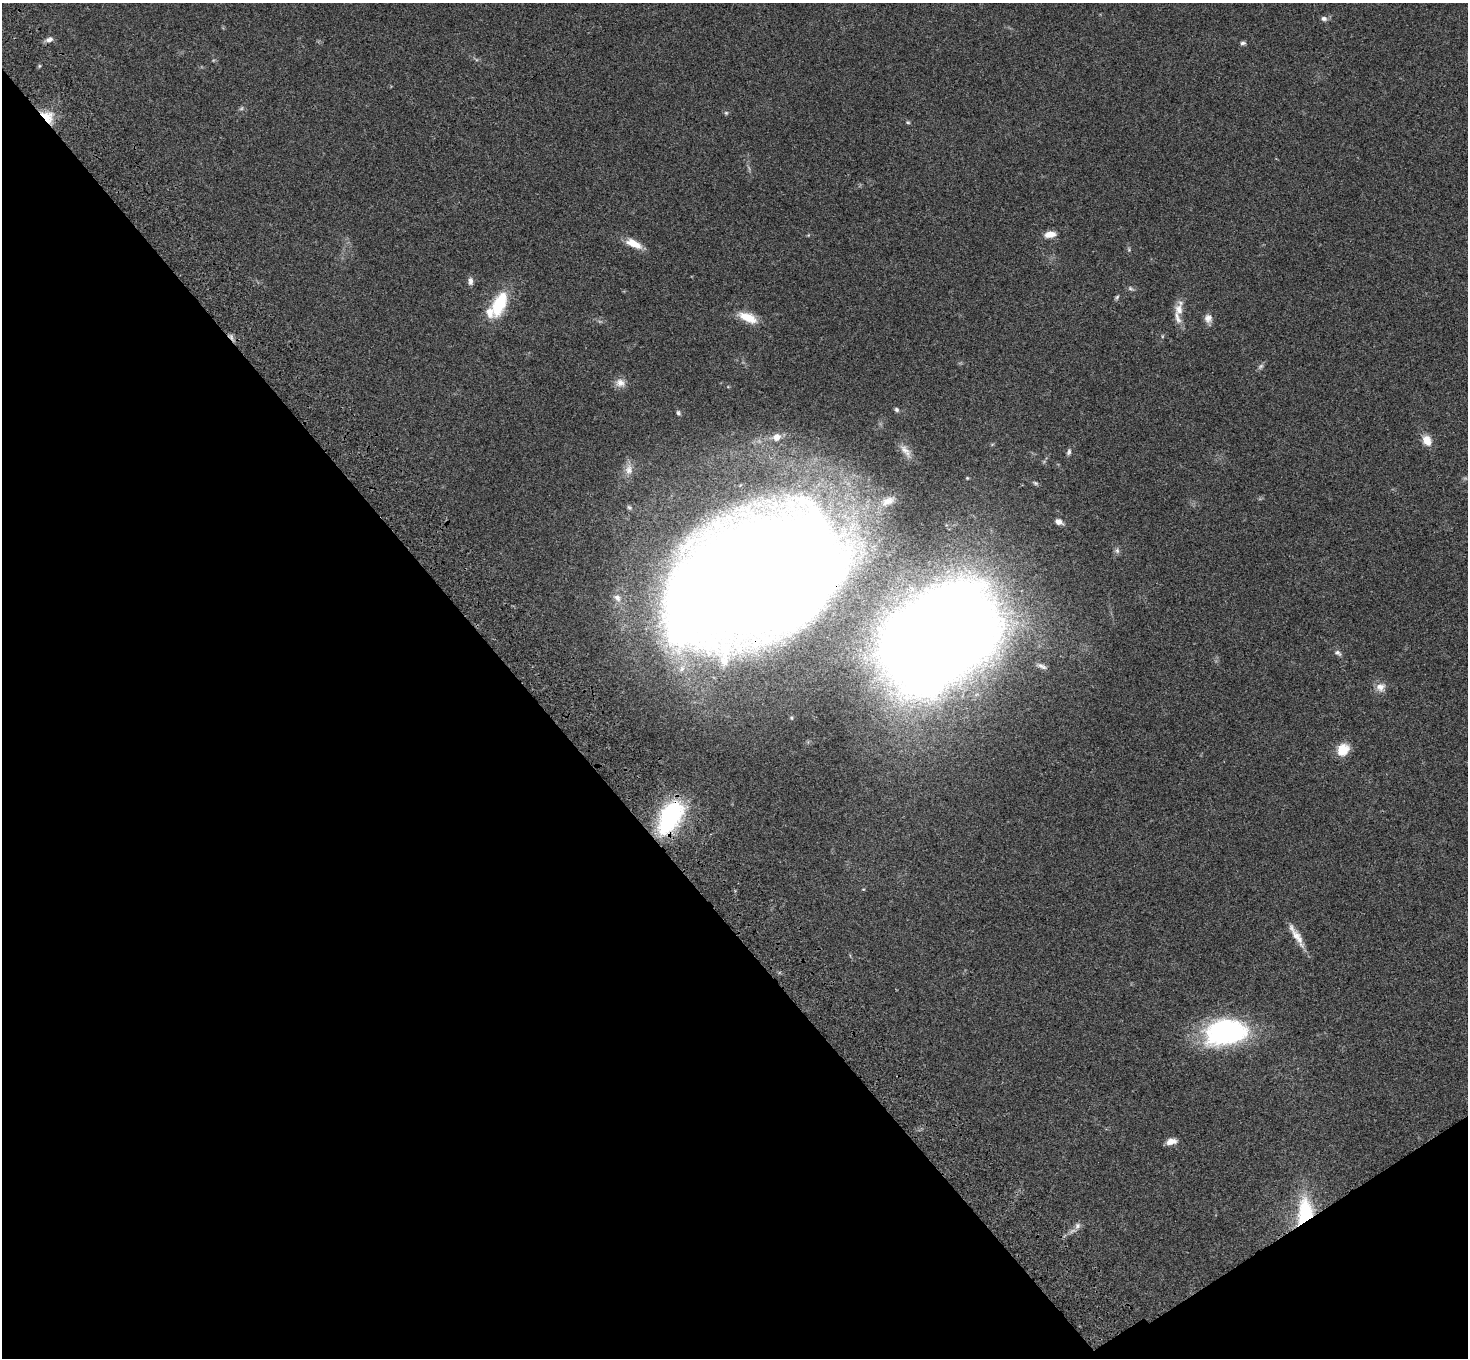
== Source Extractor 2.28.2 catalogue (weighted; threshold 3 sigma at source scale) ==
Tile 14 of 4 x 4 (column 2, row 4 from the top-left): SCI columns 1573-3038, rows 377-1732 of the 6075 x 6036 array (HDU 1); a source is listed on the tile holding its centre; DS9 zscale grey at full resolution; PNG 1470 x 1360 px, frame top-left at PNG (2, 3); no overlay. Shown black and unused: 38% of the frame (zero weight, under 3 of 4 exposures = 6% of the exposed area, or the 3 px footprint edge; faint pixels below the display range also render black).
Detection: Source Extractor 2.28.2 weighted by HDU 2 'WHT'; one run over the whole footprint, this tile lists its part. Background 0.0482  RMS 0.0054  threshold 0.0243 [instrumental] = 3 sigma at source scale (4.5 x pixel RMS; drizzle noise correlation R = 1.50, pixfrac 1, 0.05/0.05 arcsec/px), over >= 5 px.
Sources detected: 52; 1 too faint to see at this stretch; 1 cosmic-ray / hot-pixel residue — not listed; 2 inside a brighter listed object's ellipse — not listed separately; the other 48 listed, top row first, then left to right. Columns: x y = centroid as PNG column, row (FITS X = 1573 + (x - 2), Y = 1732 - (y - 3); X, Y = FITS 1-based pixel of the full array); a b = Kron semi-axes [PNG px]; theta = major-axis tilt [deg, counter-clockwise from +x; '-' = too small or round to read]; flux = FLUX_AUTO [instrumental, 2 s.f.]
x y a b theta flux
1324 18 8 6 -21 1.7
49 39 10 6 19 2.3
1243 43 6 5 - 1.2
39 66 6 4 72 0.64
726 113 6 5 - 0.84
48 117 19 13 -46 10
908 122 6 4 -20 0.71
1050 234 12 7 7 5.4
634 243 17 8 -26 8.9
1129 249 7 4 -71 0.85
470 281 10 6 -86 2.2
1131 289 10 5 -31 1.3
1117 297 7 5 55 0.91
499 303 33 16 68 23
1179 309 15 11 -82 5.7
748 317 25 11 -22 10
1208 319 13 9 -80 3.4
1162 336 6 4 89 0.57
1261 366 9 6 45 1.4
620 383 14 11 -13 4.3
896 410 6 5 - 1.2
678 413 7 5 -70 1
776 437 9 9 - 4.3
1427 441 12 9 -58 6.2
906 451 23 8 -53 4.4
1069 452 9 6 71 1.4
629 469 18 11 86 5.5
1035 483 8 5 -21 0.97
888 501 16 8 25 3.8
629 507 7 6 - 1.1
1059 522 9 6 -26 2.8
1117 551 8 6 -88 1.5
755 578 136 76 24 1700
617 598 12 9 -54 3.2
940 635 82 58 36 1600
1338 653 10 6 -29 1.8
1041 666 15 5 -24 2
682 669 12 8 67 3.8
1381 687 12 12 - 4.3
791 718 7 5 -88 0.89
1343 750 16 13 49 8.6
670 817 40 21 61 56
863 889 5 3 - 0.43
1296 936 33 7 -59 7
1226 1032 41 25 9 100
1171 1141 11 6 12 4.5
1305 1212 35 19 83 34
1077 1226 10 8 75 2.4
Overlapping masked pixels (flux is a lower limit): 5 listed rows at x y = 48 117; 755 578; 940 635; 670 817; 1305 1212